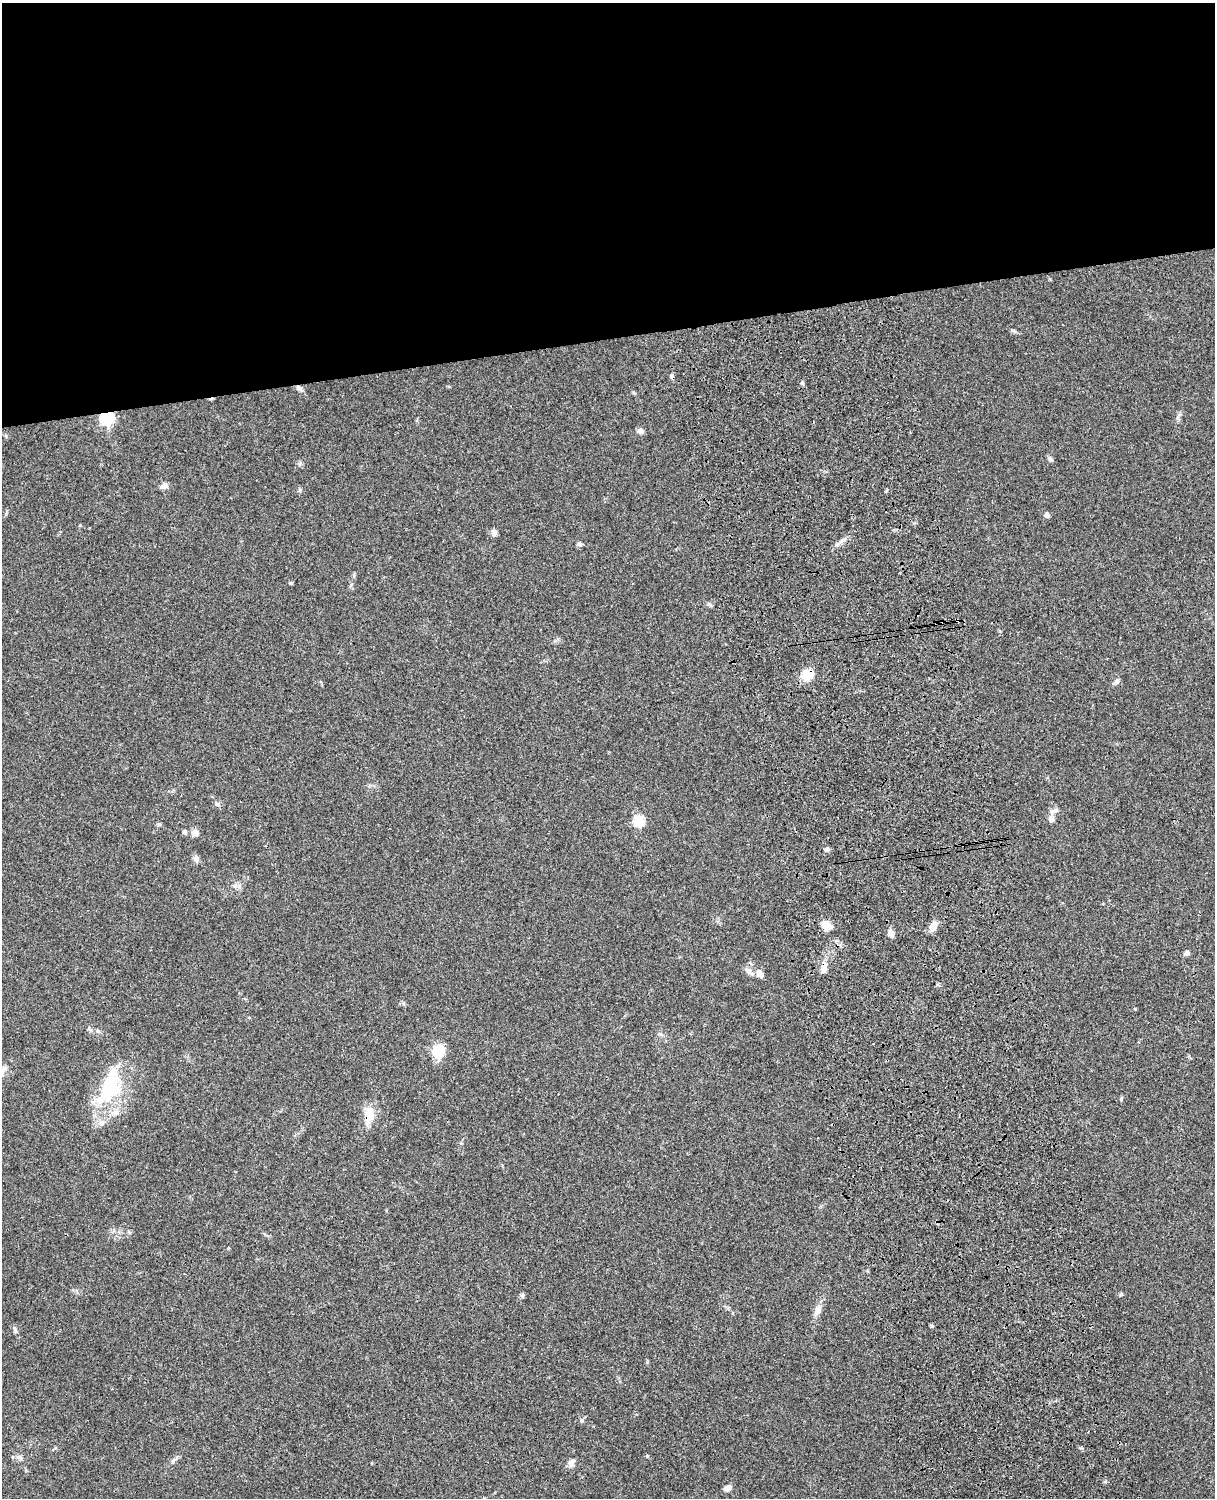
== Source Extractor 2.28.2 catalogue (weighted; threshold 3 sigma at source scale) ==
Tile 2 of 4 x 3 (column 2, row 1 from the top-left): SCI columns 1333-2545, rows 3268-4763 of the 5089 x 4926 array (HDU 1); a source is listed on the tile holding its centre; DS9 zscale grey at full resolution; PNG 1217 x 1500 px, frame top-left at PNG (2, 3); no overlay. Shown black and unused: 23% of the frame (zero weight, under 3 of 4 exposures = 6% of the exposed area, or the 3 px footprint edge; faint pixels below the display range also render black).
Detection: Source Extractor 2.28.2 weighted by HDU 2 'WHT'; one run over the whole footprint, this tile lists its part. Background 0.0742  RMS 0.0058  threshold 0.0259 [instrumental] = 3 sigma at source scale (4.5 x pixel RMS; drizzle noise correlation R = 1.50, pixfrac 1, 0.05/0.05 arcsec/px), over >= 5 px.
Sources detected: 52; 1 inside a brighter object's white glare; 2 cosmic-ray / hot-pixel residue — not listed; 4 inside a brighter listed object's ellipse — not listed separately; the other 45 listed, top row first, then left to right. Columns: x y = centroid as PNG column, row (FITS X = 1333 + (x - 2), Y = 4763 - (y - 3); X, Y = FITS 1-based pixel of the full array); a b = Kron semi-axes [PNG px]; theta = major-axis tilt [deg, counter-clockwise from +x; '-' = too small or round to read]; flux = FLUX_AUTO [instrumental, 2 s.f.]
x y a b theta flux
1014 331 7 4 -18 0.88
802 383 5 5 - 0.86
299 388 12 5 -44 1.8
107 418 6 6 - 98
640 431 8 7 - 2.1
1050 459 9 4 -45 1.1
300 463 6 4 71 0.89
164 486 9 7 21 2.4
300 490 6 4 71 0.78
1047 515 5 5 - 2.7
494 532 8 6 -77 2.1
580 544 7 6 - 1.2
709 604 6 5 - 1.1
807 675 12 9 32 12
1116 681 8 6 45 1.5
217 804 8 6 -34 1.4
1053 811 12 7 11 2.5
1051 819 8 7 - 2.2
638 821 6 5 - 40
185 832 6 5 - 1.3
196 833 11 7 -77 2.2
827 849 6 5 - 1.5
196 859 8 7 - 2.3
826 925 11 7 -20 7
933 926 11 7 62 5.3
891 933 8 7 - 3
1187 953 7 6 - 1.3
823 970 10 8 -88 2.9
749 972 17 6 -35 2.5
760 974 9 7 -40 3.2
98 1031 6 4 -42 0.85
439 1051 12 10 73 17
3 1070 11 7 61 2.5
109 1090 41 25 50 36
1121 1099 6 4 -72 0.73
370 1114 23 13 -67 8.2
1121 1294 6 4 44 0.69
522 1295 7 5 89 0.99
818 1310 13 8 71 3.7
15 1330 11 5 -67 1.5
582 1421 6 6 - 1.2
19 1457 11 5 -16 1.8
173 1460 12 3 45 1.4
571 1463 11 8 73 2.7
728 1488 8 6 18 2.9
Overlapping masked pixels (flux is a lower limit): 4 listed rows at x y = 299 388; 107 418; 807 675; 370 1114
Isophote crosses this tile's border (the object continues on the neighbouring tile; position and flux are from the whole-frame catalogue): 1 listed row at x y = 3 1070
Unlisted compact peaks at least as high as the median listed source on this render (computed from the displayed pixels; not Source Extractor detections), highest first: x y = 647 1456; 290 583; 1105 1482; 837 545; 159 824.